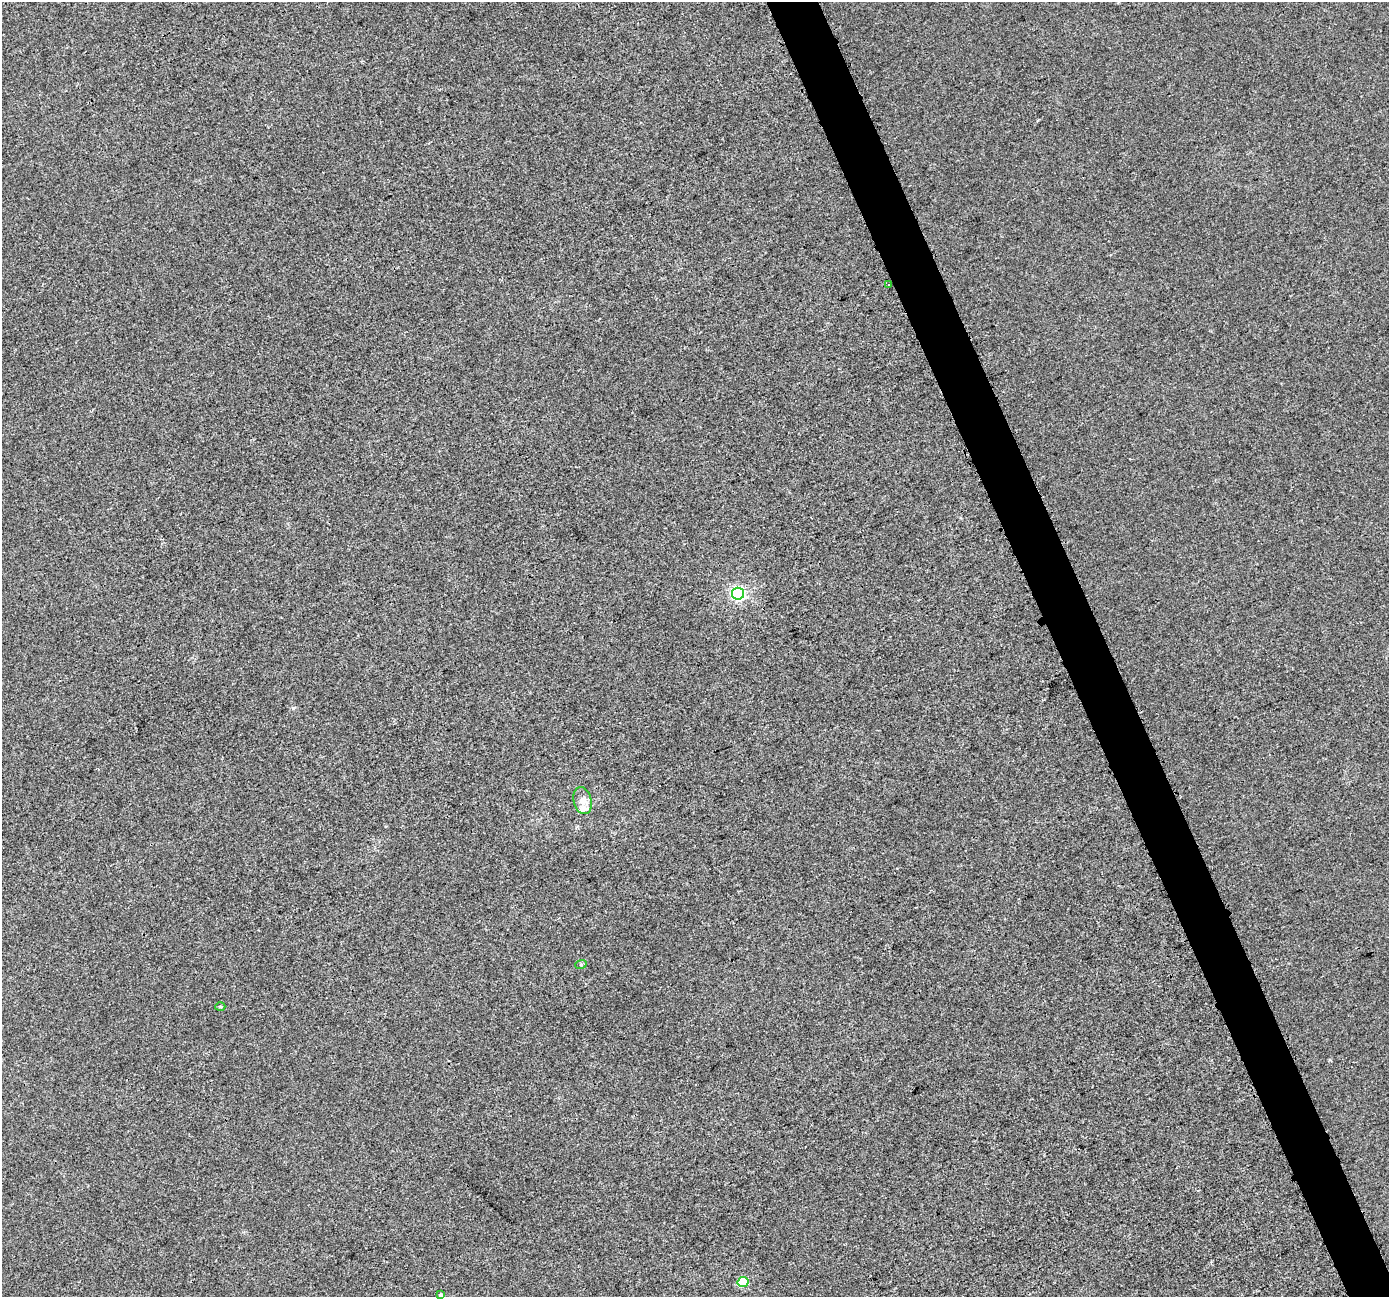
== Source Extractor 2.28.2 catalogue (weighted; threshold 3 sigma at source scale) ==
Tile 6 of 4 x 4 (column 2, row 2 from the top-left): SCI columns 1410-2796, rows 2750-4044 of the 5589 x 5441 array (HDU 1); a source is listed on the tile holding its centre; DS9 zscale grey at full resolution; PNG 1391 x 1299 px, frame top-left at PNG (2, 2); each listed source drawn as its Kron ellipse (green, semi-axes under 4 px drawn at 4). Shown black and unused: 4% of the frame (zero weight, under 3 of 4 exposures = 2% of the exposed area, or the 3 px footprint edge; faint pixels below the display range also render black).
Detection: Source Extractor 2.28.2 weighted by HDU 2 'WHT'; one run over the whole footprint, this tile lists its part. Background 4.06e-04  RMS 0.0029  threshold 0.0129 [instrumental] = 3 sigma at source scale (4.5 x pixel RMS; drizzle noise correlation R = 1.50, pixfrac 1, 0.0396/0.0396 arcsec/px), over >= 5 px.
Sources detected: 8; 1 inside a brighter listed object's ellipse — not listed separately; the other 7 listed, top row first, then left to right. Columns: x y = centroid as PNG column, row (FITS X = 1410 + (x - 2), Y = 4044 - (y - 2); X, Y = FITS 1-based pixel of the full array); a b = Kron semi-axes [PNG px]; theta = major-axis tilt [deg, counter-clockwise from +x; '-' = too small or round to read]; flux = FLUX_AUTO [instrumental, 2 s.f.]
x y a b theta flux
889 285 3 2 - 0.41
738 594 6 6 - 50
582 801 13 9 -75 2.1
581 964 6 4 19 0.37
220 1006 5 3 - 0.34
743 1282 5 5 - 13
441 1295 3 3 - 0.33